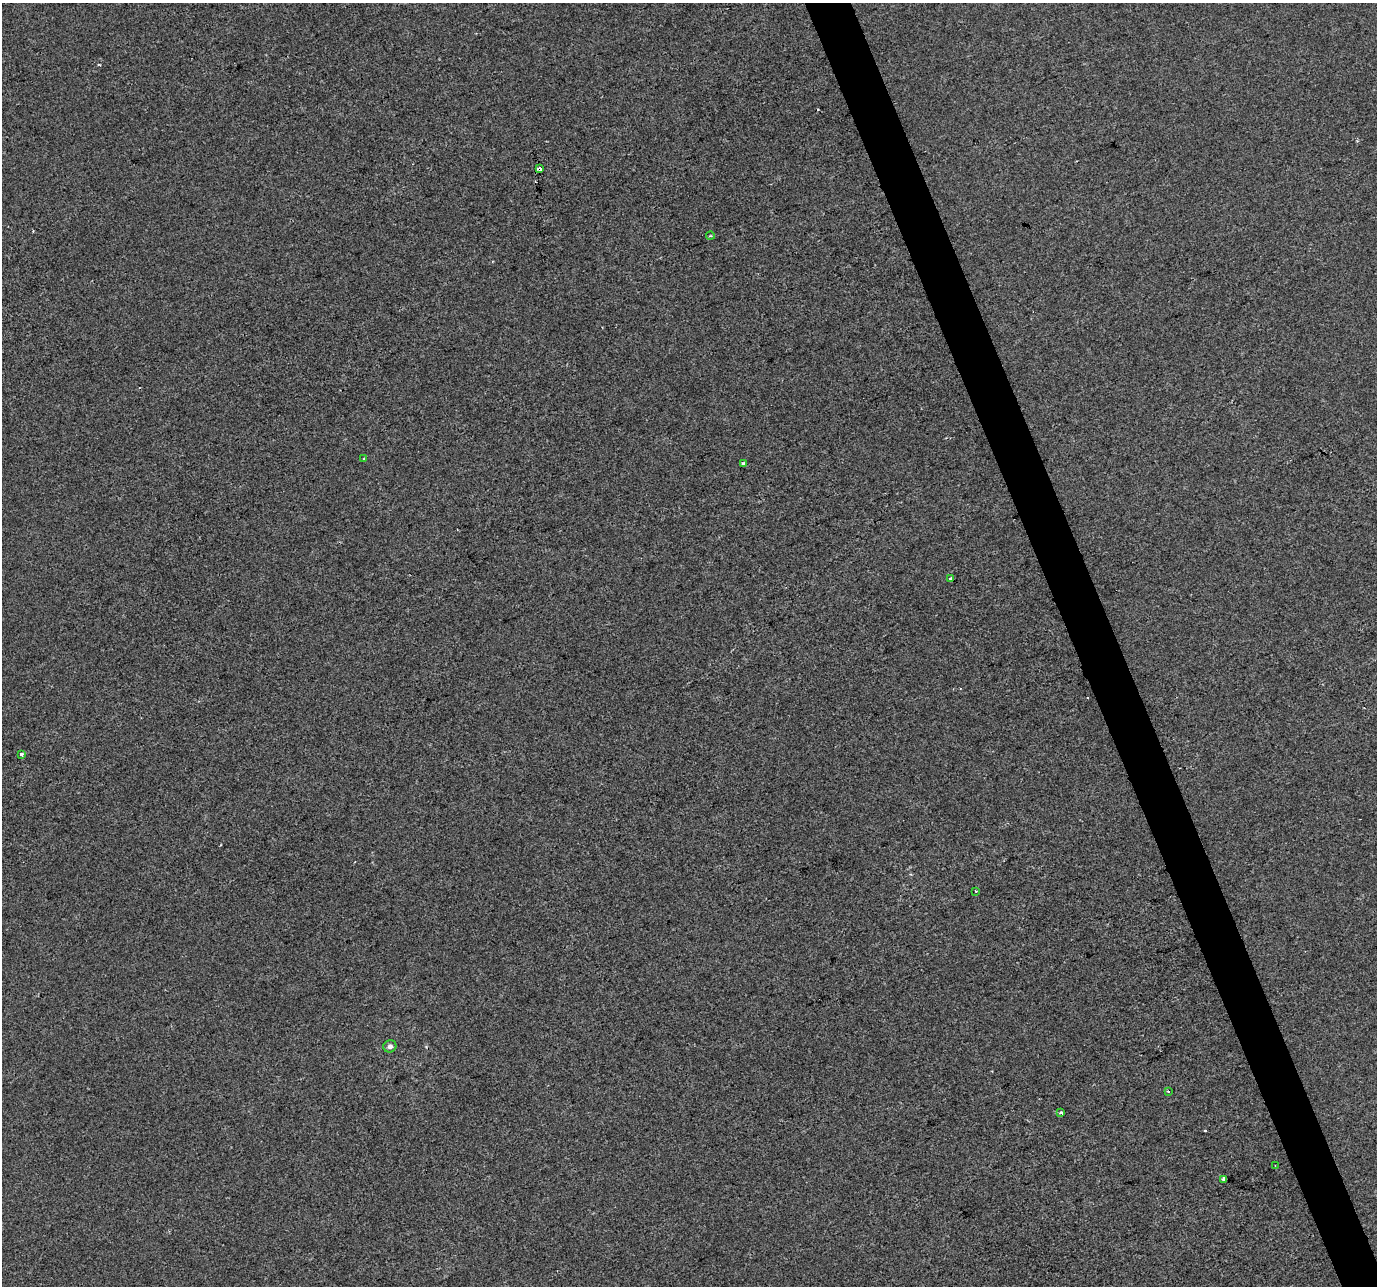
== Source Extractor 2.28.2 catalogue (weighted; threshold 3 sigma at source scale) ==
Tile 6 of 4 x 4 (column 2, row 2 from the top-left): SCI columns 1378-2752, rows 2700-3983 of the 5503 x 5342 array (HDU 1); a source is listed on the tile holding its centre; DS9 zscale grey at full resolution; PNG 1379 x 1288 px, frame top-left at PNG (2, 3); each listed source drawn as its Kron ellipse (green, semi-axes under 4 px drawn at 4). Shown black and unused: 3% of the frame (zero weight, under 2 of 3 exposures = <1% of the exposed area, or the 3 px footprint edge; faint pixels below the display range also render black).
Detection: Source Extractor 2.28.2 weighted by HDU 2 'WHT'; one run over the whole footprint, this tile lists its part. Background -2.12e-04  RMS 0.0042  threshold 0.0189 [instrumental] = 3 sigma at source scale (4.5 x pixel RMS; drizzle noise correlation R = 1.50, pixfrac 1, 0.0396/0.0396 arcsec/px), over >= 5 px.
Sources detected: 13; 1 cosmic-ray / hot-pixel residue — neither listed nor drawn; the other 12 listed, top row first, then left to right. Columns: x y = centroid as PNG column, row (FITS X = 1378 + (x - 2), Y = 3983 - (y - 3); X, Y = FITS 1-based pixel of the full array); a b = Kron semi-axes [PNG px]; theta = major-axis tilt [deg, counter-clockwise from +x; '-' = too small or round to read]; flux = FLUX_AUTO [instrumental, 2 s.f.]
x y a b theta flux
539 169 4 4 - 11
710 236 4 3 - 0.39
364 458 3 3 - 0.47
743 463 3 3 - 1.8
950 579 3 3 - 2.5
21 754 4 4 - 1.1
976 891 3 2 - 0.35
390 1046 6 6 - 1.7
1169 1091 3 3 - 0.58
1061 1113 3 3 - 1.1
1275 1166 2 2 - 0.31
1224 1179 4 3 - 5.2
Overlapping masked pixels (flux is a lower limit): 1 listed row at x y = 539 169